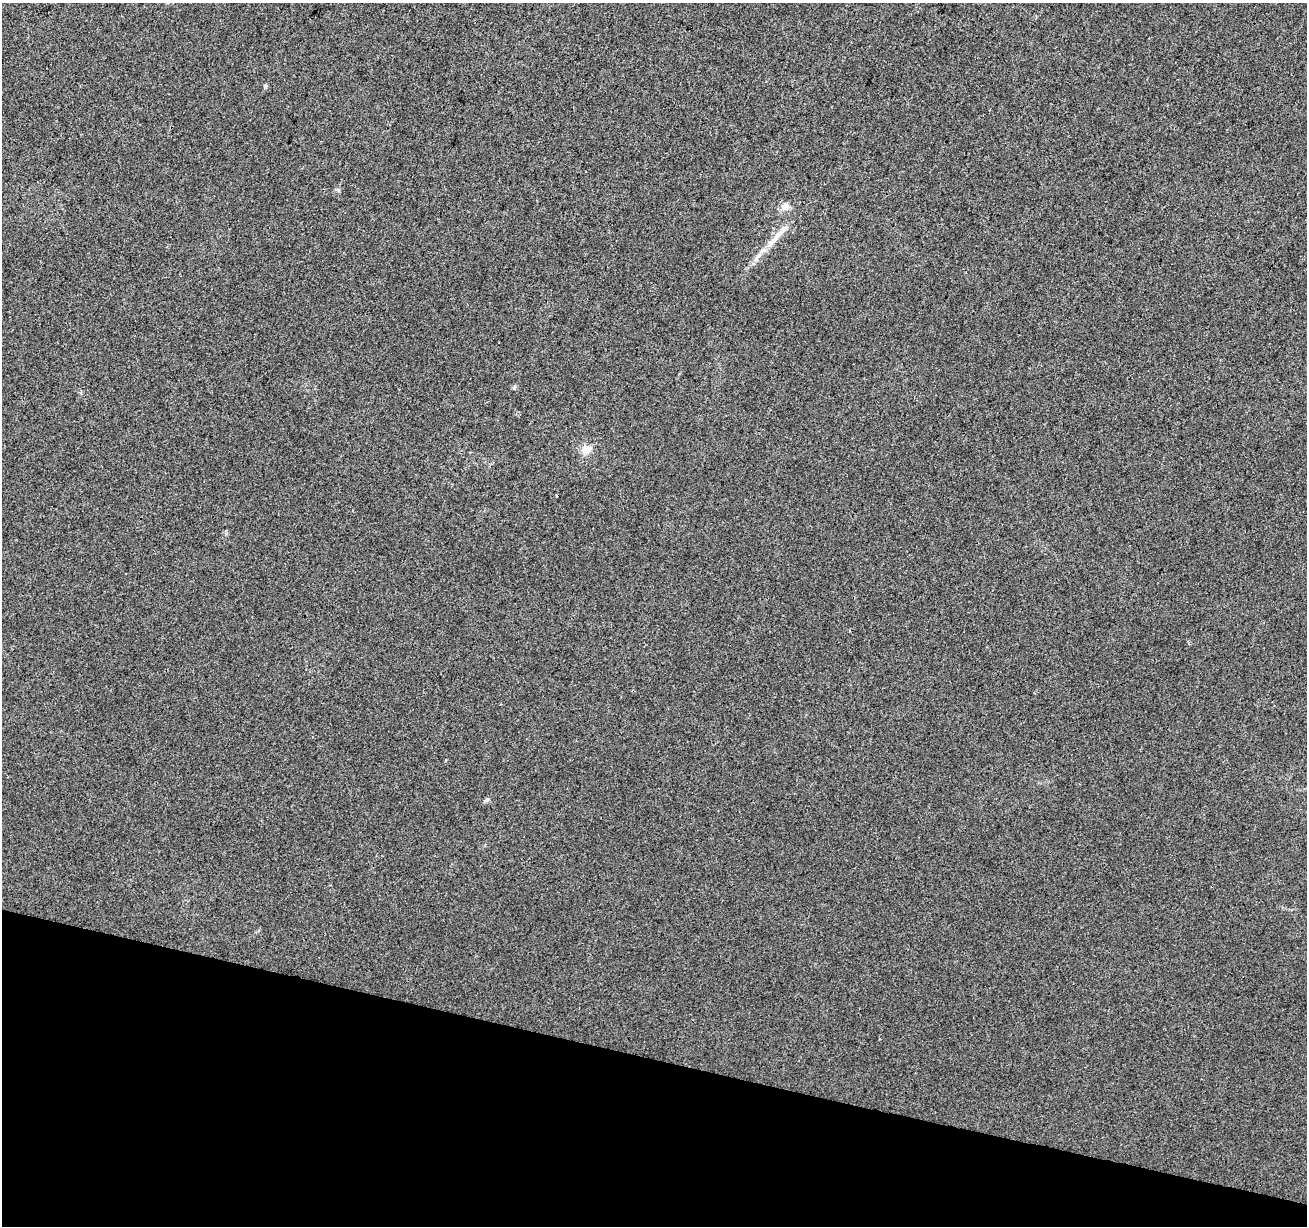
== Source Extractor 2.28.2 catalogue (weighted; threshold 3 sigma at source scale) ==
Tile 15 of 4 x 4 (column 3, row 4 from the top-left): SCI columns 2618-3922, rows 283-1506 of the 5226 x 5399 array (HDU 1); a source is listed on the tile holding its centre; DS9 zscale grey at full resolution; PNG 1309 x 1228 px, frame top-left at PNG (2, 3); no overlay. Shown black and unused: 14% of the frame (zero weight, under 3 of 4 exposures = <1% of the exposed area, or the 3 px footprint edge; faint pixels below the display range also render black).
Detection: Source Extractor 2.28.2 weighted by HDU 2 'WHT'; one run over the whole footprint, this tile lists its part. Background 0.00786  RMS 0.0036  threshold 0.0164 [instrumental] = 3 sigma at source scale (4.5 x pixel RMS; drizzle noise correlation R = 1.50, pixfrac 1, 0.0396/0.0396 arcsec/px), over >= 5 px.
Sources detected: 7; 1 inside a brighter listed object's ellipse — not listed separately; the other 6 listed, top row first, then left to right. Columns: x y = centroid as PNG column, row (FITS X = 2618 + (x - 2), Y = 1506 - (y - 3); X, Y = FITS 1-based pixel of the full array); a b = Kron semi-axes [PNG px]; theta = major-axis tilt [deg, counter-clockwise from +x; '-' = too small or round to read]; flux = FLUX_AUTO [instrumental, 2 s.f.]
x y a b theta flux
265 86 5 4 - 0.79
338 190 6 5 - 0.58
785 206 13 9 12 2.2
776 237 30 7 50 5
586 449 13 11 25 3.3
487 800 7 5 42 0.71